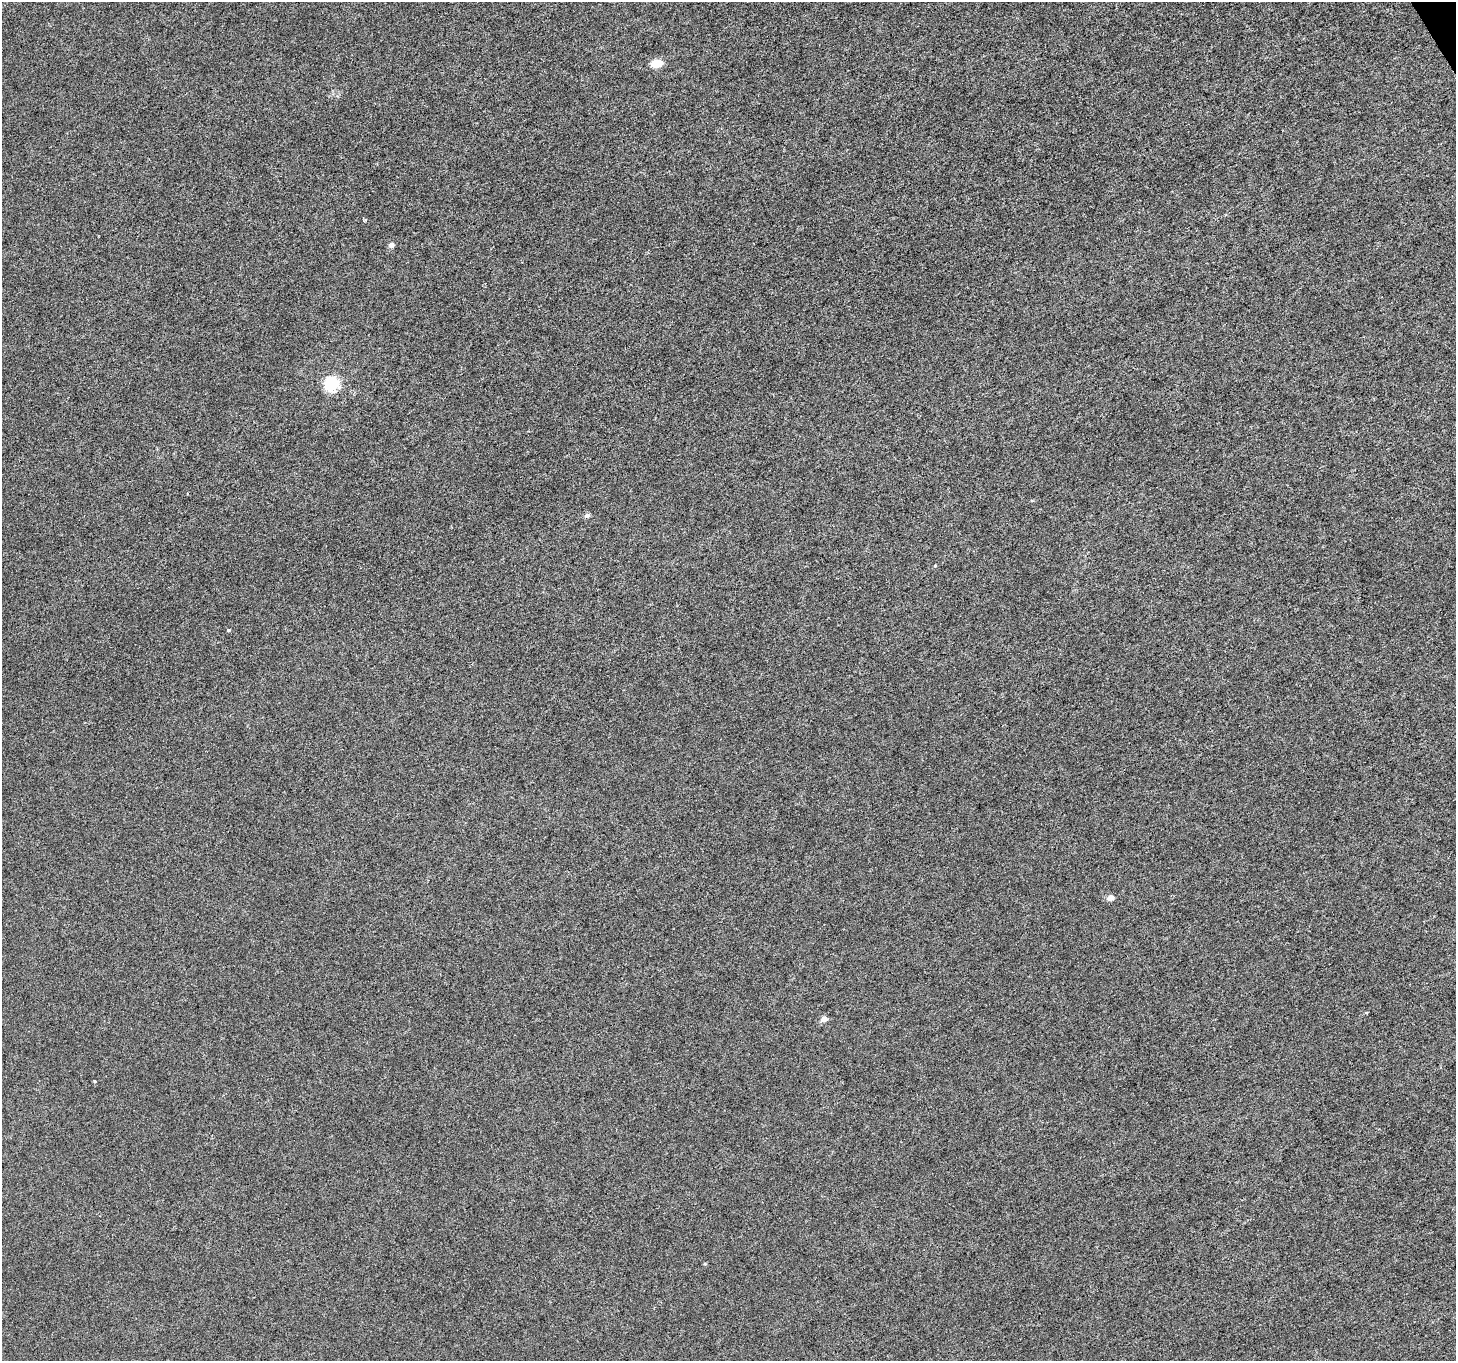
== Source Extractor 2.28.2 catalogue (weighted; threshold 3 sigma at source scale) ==
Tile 10 of 4 x 4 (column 2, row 3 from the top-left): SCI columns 1462-2915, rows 1533-2891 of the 5826 x 5721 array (HDU 1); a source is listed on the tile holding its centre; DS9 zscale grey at full resolution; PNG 1458 x 1363 px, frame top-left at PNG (2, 2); no overlay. Shown black and unused: <1% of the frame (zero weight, under 4 of 8 exposures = <1% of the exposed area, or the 3 px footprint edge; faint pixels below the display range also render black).
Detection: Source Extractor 2.28.2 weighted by HDU 2 'WHT'; one run over the whole footprint, this tile lists its part. Background 8.77e-04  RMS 0.0013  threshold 0.00533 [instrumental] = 3 sigma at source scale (4.09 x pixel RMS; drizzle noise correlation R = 1.36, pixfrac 0.8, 0.0396/0.0396 arcsec/px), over >= 5 px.
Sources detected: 11; all 11 listed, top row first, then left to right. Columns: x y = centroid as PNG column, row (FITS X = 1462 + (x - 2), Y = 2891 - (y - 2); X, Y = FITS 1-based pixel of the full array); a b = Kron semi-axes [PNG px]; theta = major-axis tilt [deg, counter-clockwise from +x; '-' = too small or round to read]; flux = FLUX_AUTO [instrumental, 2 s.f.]
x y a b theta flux
659 63 5 4 - 3
653 64 5 5 - 1.5
391 245 5 4 - 0.76
331 384 6 6 - 24
587 515 6 5 - 0.4
935 566 4 3 - 0.099
229 630 5 3 - 0.13
1110 898 5 5 - 1
824 1019 4 4 - 1.3
94 1081 4 3 - 0.11
705 1264 5 3 - 0.12
Unlisted compact peaks at least as high as the median listed source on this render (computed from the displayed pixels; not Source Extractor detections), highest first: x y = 365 220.